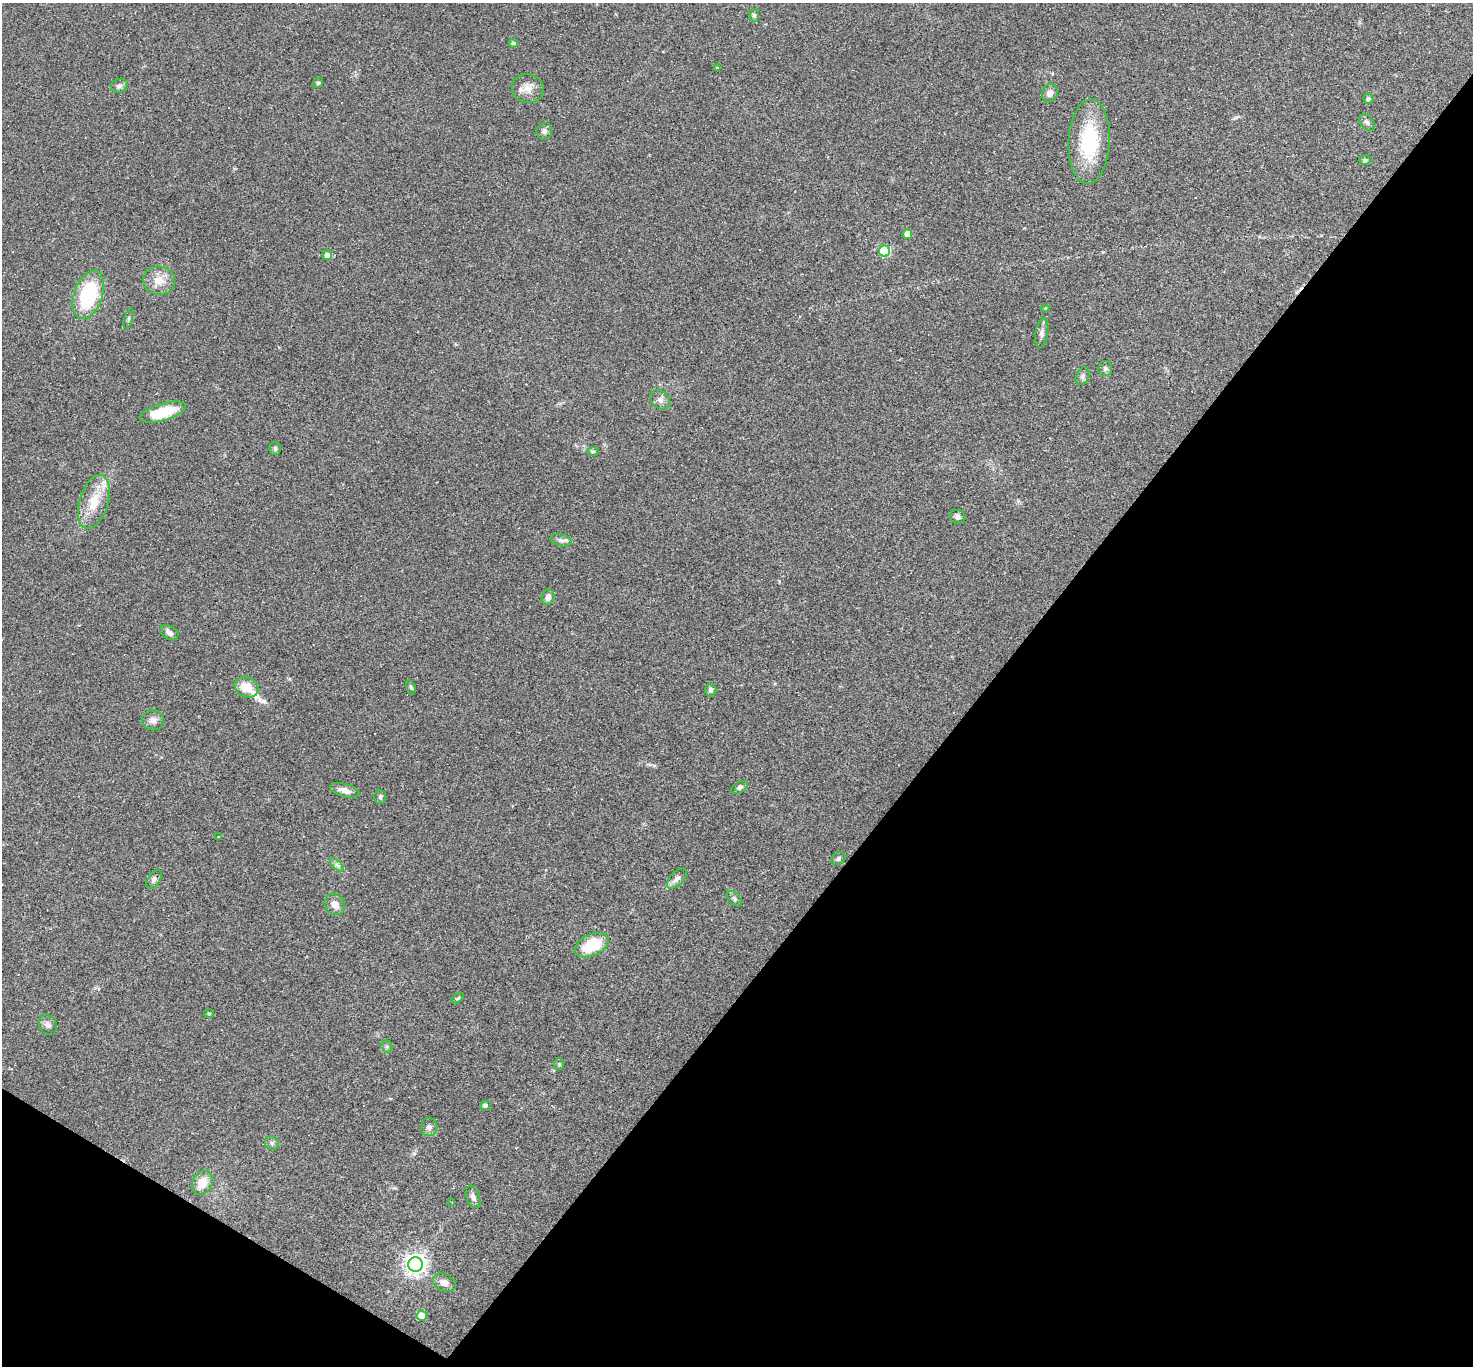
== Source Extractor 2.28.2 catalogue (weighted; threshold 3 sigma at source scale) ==
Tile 15 of 4 x 4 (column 3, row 4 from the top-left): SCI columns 2942-4412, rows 288-1651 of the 5882 x 5889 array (HDU 1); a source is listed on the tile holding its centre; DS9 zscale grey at full resolution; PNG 1475 x 1368 px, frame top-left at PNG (2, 3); each listed source drawn as its Kron ellipse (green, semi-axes under 4 px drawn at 4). Shown black and unused: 36% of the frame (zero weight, under 2 of 3 exposures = <1% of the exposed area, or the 3 px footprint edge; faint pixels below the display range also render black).
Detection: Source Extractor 2.28.2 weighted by HDU 2 'WHT'; one run over the whole footprint, this tile lists its part. Background 0.0731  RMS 0.0056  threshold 0.0251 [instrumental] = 3 sigma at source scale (4.5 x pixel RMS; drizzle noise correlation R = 1.50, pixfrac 1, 0.05/0.05 arcsec/px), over >= 5 px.
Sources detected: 77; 16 cosmic-ray / hot-pixel residue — neither listed nor drawn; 1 inside a brighter listed object's ellipse — not listed separately; the other 60 listed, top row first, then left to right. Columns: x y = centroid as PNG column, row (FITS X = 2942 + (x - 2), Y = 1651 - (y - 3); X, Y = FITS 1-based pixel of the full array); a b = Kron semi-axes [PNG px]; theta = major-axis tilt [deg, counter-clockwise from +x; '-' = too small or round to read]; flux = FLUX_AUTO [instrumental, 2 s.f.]
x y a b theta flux
754 15 6 5 - 0.93
513 43 5 4 - 1.3
717 68 4 3 - 0.6
318 83 5 4 - 0.79
119 86 8 6 22 1.5
528 89 16 14 -18 5.8
1050 93 9 8 - 3.2
1368 99 5 5 - 1.3
1367 123 9 6 -47 1.8
544 131 8 8 - 1.8
1089 141 42 20 87 38
1365 160 6 4 0 0.93
907 234 5 4 - 7.9
885 251 5 5 - 50
327 255 5 5 - 3
159 281 16 14 -11 7.3
88 295 25 14 71 38
1045 308 4 3 - 0.43
128 319 10 3 75 0.85
1042 333 14 6 80 2.4
1105 368 7 7 - 1.5
1083 376 9 6 65 1.6
660 400 11 8 -42 2.6
163 412 24 8 16 20
275 449 6 5 - 1.1
593 451 6 4 1 0.8
94 502 28 14 73 14
958 517 8 7 - 1.7
561 540 11 6 -14 1.9
548 597 8 6 77 2.6
169 633 10 6 -33 2.6
246 687 12 10 -26 9.6
411 687 7 4 -70 0.91
711 690 7 6 - 1.7
153 720 11 10 - 2.9
740 787 9 5 28 1.4
345 790 15 6 -16 4.2
380 797 7 6 - 1
219 837 3 3 - 0.98
838 859 7 5 33 1.2
337 865 9 4 -45 1.5
154 879 10 6 54 1.7
677 879 12 6 45 2.9
734 899 9 5 -46 1.3
335 904 11 9 -51 4
592 945 18 10 24 21
458 998 7 3 35 0.73
209 1014 5 4 - 0.67
48 1025 10 8 -59 2.3
387 1046 7 5 -70 1.1
559 1064 6 5 - 0.88
485 1105 5 4 - 1.4
429 1127 9 8 - 2.2
272 1143 7 6 - 1.4
202 1183 12 10 62 7.9
473 1197 12 6 -70 2.3
452 1202 3 2 - 0.37
415 1264 7 7 - 370
444 1283 12 8 -24 4.2
421 1316 5 5 - 8.6